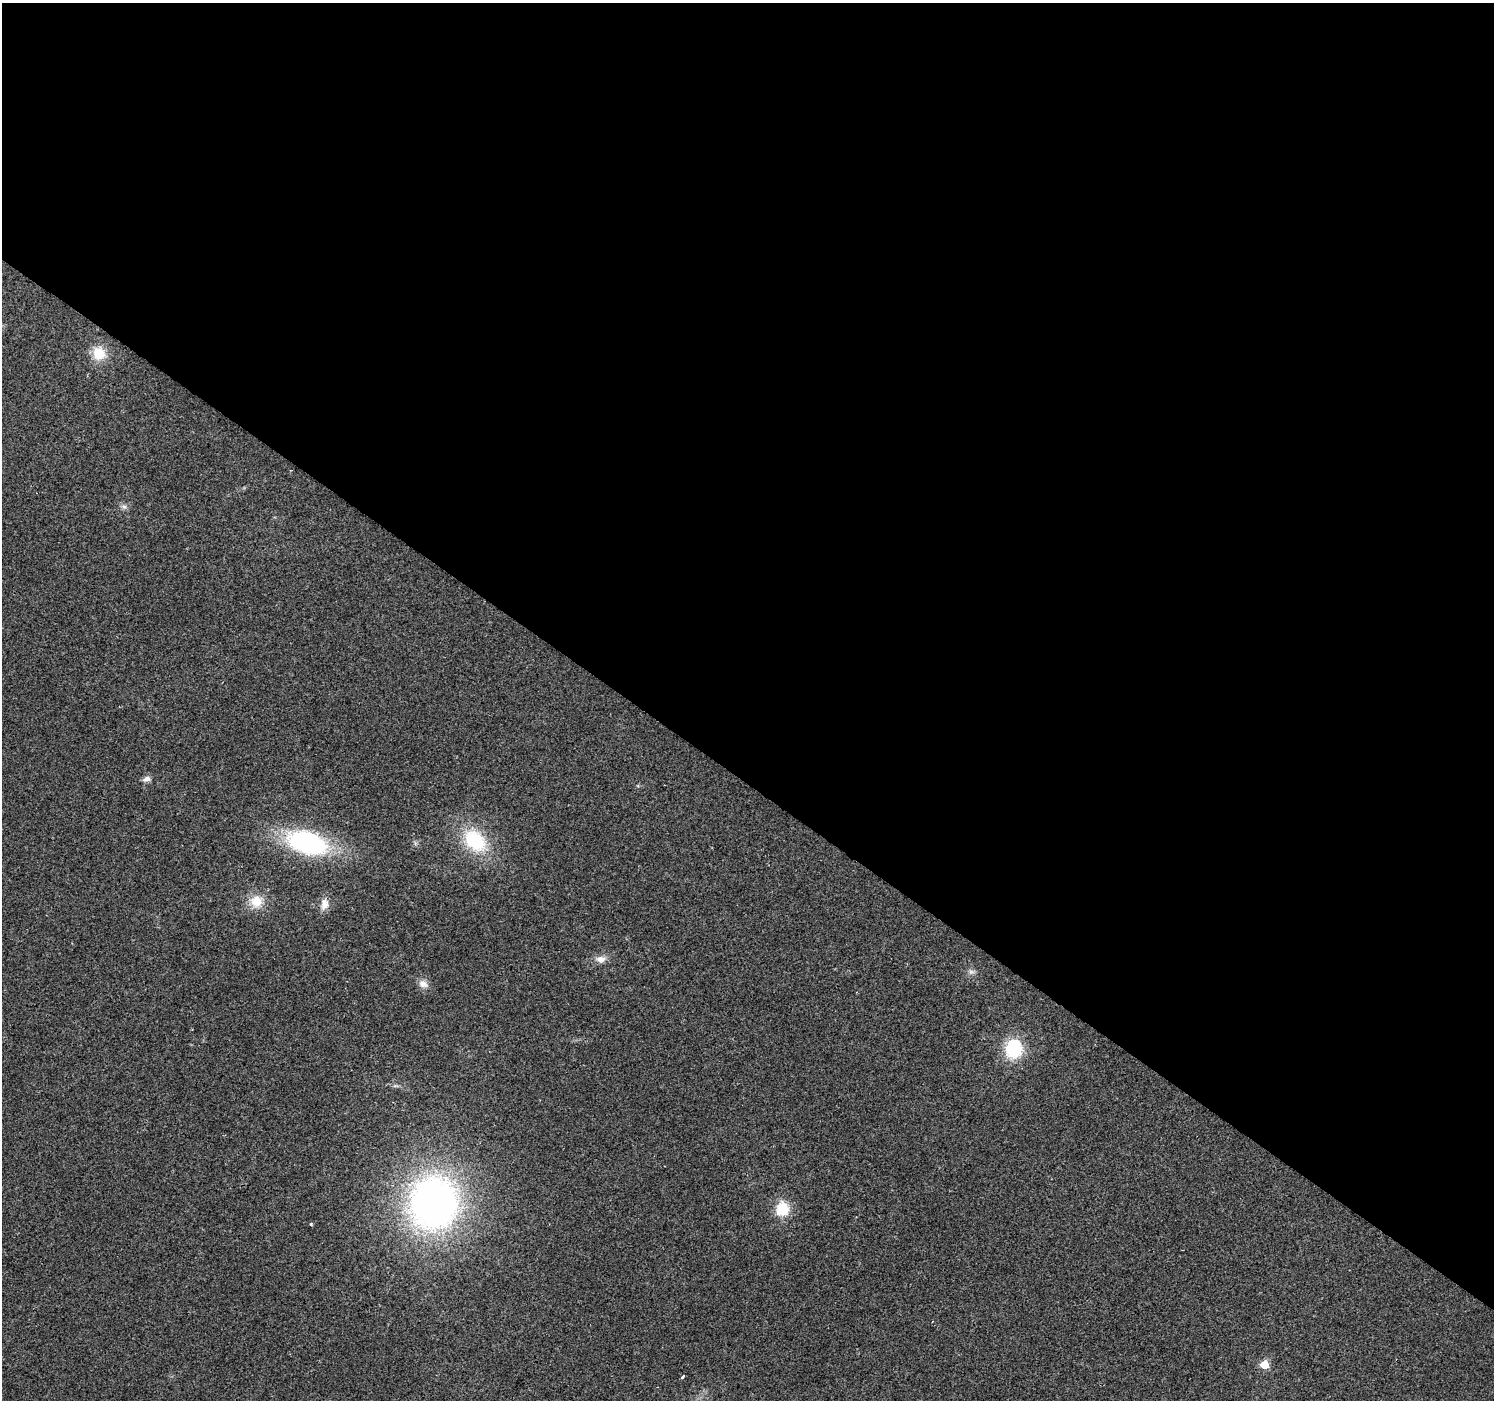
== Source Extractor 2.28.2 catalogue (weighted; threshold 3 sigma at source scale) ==
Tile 3 of 4 x 4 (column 3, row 1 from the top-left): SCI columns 2985-4476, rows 4370-5767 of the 5973 x 6011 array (HDU 1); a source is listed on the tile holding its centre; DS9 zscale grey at full resolution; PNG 1496 x 1402 px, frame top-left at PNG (2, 3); no overlay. Shown black and unused: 56% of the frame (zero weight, under 2 of 3 exposures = <1% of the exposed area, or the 3 px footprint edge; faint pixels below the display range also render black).
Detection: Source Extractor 2.28.2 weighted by HDU 2 'WHT'; one run over the whole footprint, this tile lists its part. Background 0.0862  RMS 0.0092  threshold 0.0414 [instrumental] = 3 sigma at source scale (4.5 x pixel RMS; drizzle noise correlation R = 1.50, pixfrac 1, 0.0396/0.0396 arcsec/px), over >= 5 px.
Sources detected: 16; all 16 listed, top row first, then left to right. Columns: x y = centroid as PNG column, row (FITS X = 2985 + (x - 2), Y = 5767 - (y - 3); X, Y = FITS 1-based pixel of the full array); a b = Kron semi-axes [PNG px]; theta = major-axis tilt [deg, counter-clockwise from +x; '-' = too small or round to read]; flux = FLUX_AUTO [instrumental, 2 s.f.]
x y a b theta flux
99 353 17 16 - 19
124 507 9 5 -28 2.9
146 779 10 7 21 4.1
475 841 28 20 -45 54
307 843 37 20 -18 150
257 901 17 16 - 17
324 904 15 10 79 8.2
601 959 13 10 -4 6.5
971 972 8 6 -7 2.7
423 984 13 9 -27 6
1013 1049 16 14 80 55
434 1203 51 46 78 400
782 1209 15 13 74 25
311 1225 4 3 - 1
1264 1365 5 5 - 35
682 1377 4 3 - 7.6